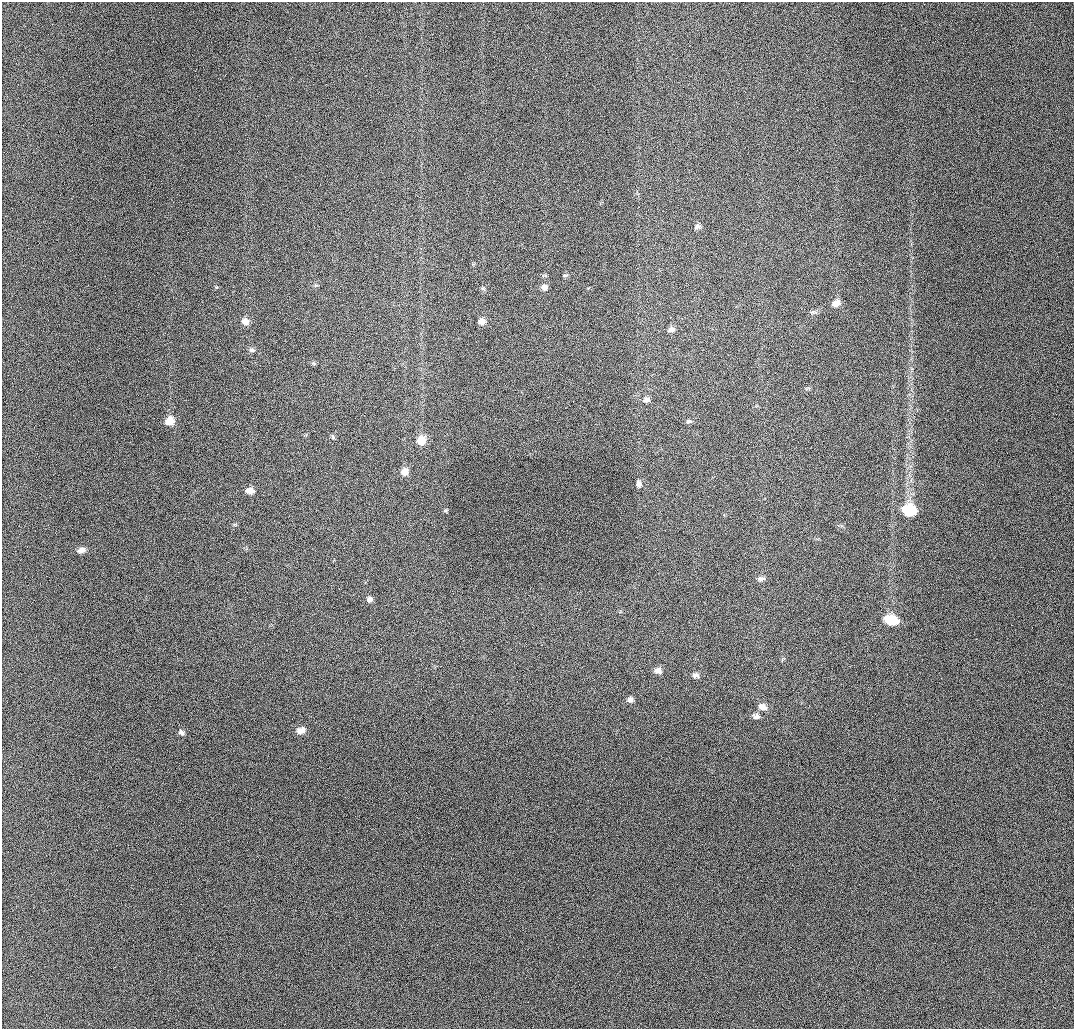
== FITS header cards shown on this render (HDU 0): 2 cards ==
NAXIS1  =                 1072 / length of data axis 1
NAXIS2  =                 1027 / length of data axis 2

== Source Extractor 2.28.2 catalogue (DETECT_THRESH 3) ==
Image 1072 x 1027 px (HDU 0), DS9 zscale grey, 1 PNG px = 1 image px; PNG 1076 x 1031 px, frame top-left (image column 1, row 1027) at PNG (2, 2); no overlay
Background 965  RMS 11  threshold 32.5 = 3 sigma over >= 5 px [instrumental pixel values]
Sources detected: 34; all 34 listed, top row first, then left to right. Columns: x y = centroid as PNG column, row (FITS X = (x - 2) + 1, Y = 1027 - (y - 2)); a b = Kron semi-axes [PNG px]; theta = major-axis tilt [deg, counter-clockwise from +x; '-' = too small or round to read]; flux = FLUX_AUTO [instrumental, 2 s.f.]
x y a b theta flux
697 227 9 6 14 2100
565 275 7 3 8 960
216 287 4 4 - 740
544 287 8 7 - 3300
483 289 6 4 -29 1100
836 303 8 6 17 6200
813 312 11 4 12 1900
245 321 8 7 - 4900
482 321 8 7 - 4300
671 329 9 7 14 3200
252 350 8 5 -1 1900
313 363 6 5 - 1100
646 400 9 7 17 3000
170 421 8 7 - 10000
689 421 8 6 9 1800
333 437 7 5 -74 1300
421 440 9 8 - 11000
404 472 9 8 - 5800
638 484 7 6 - 3400
250 491 10 7 -7 4600
909 510 12 8 -10 38000
445 511 5 5 - 910
81 550 7 5 14 5500
761 579 10 6 7 2400
369 599 7 6 - 2600
887 618 8 7 - 7100
892 620 12 9 3 17000
658 670 9 8 - 4000
696 675 9 7 -11 2600
630 699 7 7 - 2500
762 707 12 8 -22 4500
756 716 10 7 -15 2500
301 730 11 7 12 5200
181 732 7 6 - 2100